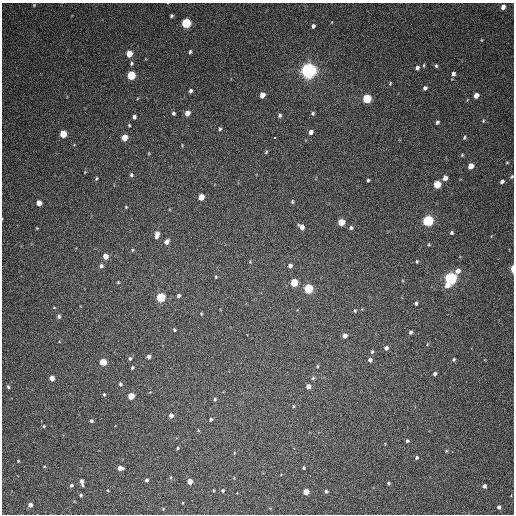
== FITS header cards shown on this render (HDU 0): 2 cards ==
NAXIS1  =                  512 / Axis length
NAXIS2  =                  512 / Axis length

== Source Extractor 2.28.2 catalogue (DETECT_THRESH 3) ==
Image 512 x 512 px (HDU 0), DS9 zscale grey, 1 PNG px = 1 image px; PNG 516 x 516 px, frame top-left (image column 1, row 512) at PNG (2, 3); no overlay
Background 80.3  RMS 9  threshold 26.9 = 3 sigma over >= 5 px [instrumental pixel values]
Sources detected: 129; all 129 listed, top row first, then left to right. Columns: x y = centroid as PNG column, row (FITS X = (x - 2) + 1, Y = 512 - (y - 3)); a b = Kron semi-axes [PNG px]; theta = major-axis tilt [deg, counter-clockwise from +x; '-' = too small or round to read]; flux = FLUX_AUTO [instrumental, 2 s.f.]
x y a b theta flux
34 5 4 3 - 560
503 7 5 4 - 3100
171 16 3 3 - 890
186 23 5 5 - 50000
313 26 5 4 - 1400
482 40 5 3 - 490
190 52 4 4 - 970
129 53 5 4 - 9400
131 63 6 4 -72 1000
436 66 5 4 - 860
417 68 6 5 - 1700
308 70 6 5 - 380000
453 73 6 5 - 1800
131 75 5 5 - 32000
390 83 4 3 - 540
425 88 4 4 - 1700
190 91 4 3 - 1400
262 95 5 4 - 5100
476 95 5 4 - 4400
367 98 5 5 - 31000
173 113 5 4 - 980
187 113 5 4 - 5300
313 113 5 4 - 980
280 115 6 5 - 1100
134 117 4 4 - 1500
483 121 5 4 - 590
437 122 4 4 - 1200
129 125 4 3 - 690
220 129 4 4 - 940
311 132 5 4 - 2400
63 134 5 4 - 16000
124 137 5 4 - 10000
275 137 3 3 - 3700
464 137 6 4 53 840
182 145 5 3 - 530
266 152 6 4 64 750
462 155 4 4 - 630
507 163 4 3 - 530
471 166 5 4 - 5900
131 175 5 4 - 1100
512 177 5 5 - 780
96 178 5 4 - 720
445 178 5 4 - 3700
368 180 3 3 - 840
502 181 4 4 - 1800
437 184 5 5 - 18000
201 197 5 4 - 8800
292 202 5 4 - 860
39 203 5 4 - 6600
126 207 4 3 - 470
428 220 5 5 - 81000
341 222 5 5 - 10000
302 227 6 5 - 3700
37 228 3 3 - 450
351 228 5 4 - 1300
451 233 4 4 - 1100
157 234 8 5 79 3400
166 242 6 5 - 2700
429 244 4 4 - 600
132 250 4 3 - 630
105 256 5 4 - 5900
417 261 4 3 - 740
250 262 5 4 - 570
101 266 5 5 - 1500
290 266 5 4 - 1800
512 269 5 2 - 7100
458 271 6 6 - 3300
216 277 5 4 - 590
451 278 7 5 63 140000
118 282 4 3 - 560
294 282 5 5 - 18000
308 289 5 5 - 40000
179 296 4 4 - 1400
161 297 5 5 - 42000
416 303 5 4 - 1200
54 308 4 3 - 440
355 311 5 4 - 750
201 314 4 4 - 530
59 316 5 4 - 1300
174 330 4 3 - 750
410 332 4 4 - 1300
345 336 5 4 - 3000
427 344 5 4 - 550
386 348 5 4 - 1600
372 352 5 4 - 840
149 356 4 4 - 1900
130 358 5 4 - 1100
370 360 5 4 - 1500
454 360 5 4 - 780
103 362 5 4 - 16000
317 366 5 4 - 700
132 368 4 3 - 840
435 374 4 4 - 1700
52 378 4 4 - 4800
313 378 5 5 - 850
120 384 5 4 - 1200
308 386 5 4 - 3100
8 387 4 4 - 860
104 394 4 3 - 740
131 396 4 4 - 11000
215 399 5 4 - 850
294 406 4 3 - 620
171 415 4 4 - 2300
211 419 5 4 - 1000
91 421 4 4 - 1200
44 426 3 3 - 690
407 441 4 4 - 960
177 448 4 3 - 660
446 451 5 3 - 600
234 453 5 3 - 520
417 457 5 4 - 1000
18 461 3 3 - 680
44 466 4 3 - 560
120 468 5 4 - 4200
304 468 3 3 - 780
146 480 4 4 - 1200
190 481 4 4 - 5500
82 482 6 3 -79 2700
388 483 4 3 - 900
71 485 4 4 - 1200
484 486 4 4 - 2200
223 490 5 5 - 960
326 491 4 4 - 1000
306 492 4 4 - 7600
81 495 3 3 - 940
183 503 4 2 - 420
30 505 4 4 - 3100
499 507 4 4 - 1800
163 509 5 4 - 510
At the frame edge (FLAGS 8, measured only in part): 2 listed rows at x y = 512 177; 512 269